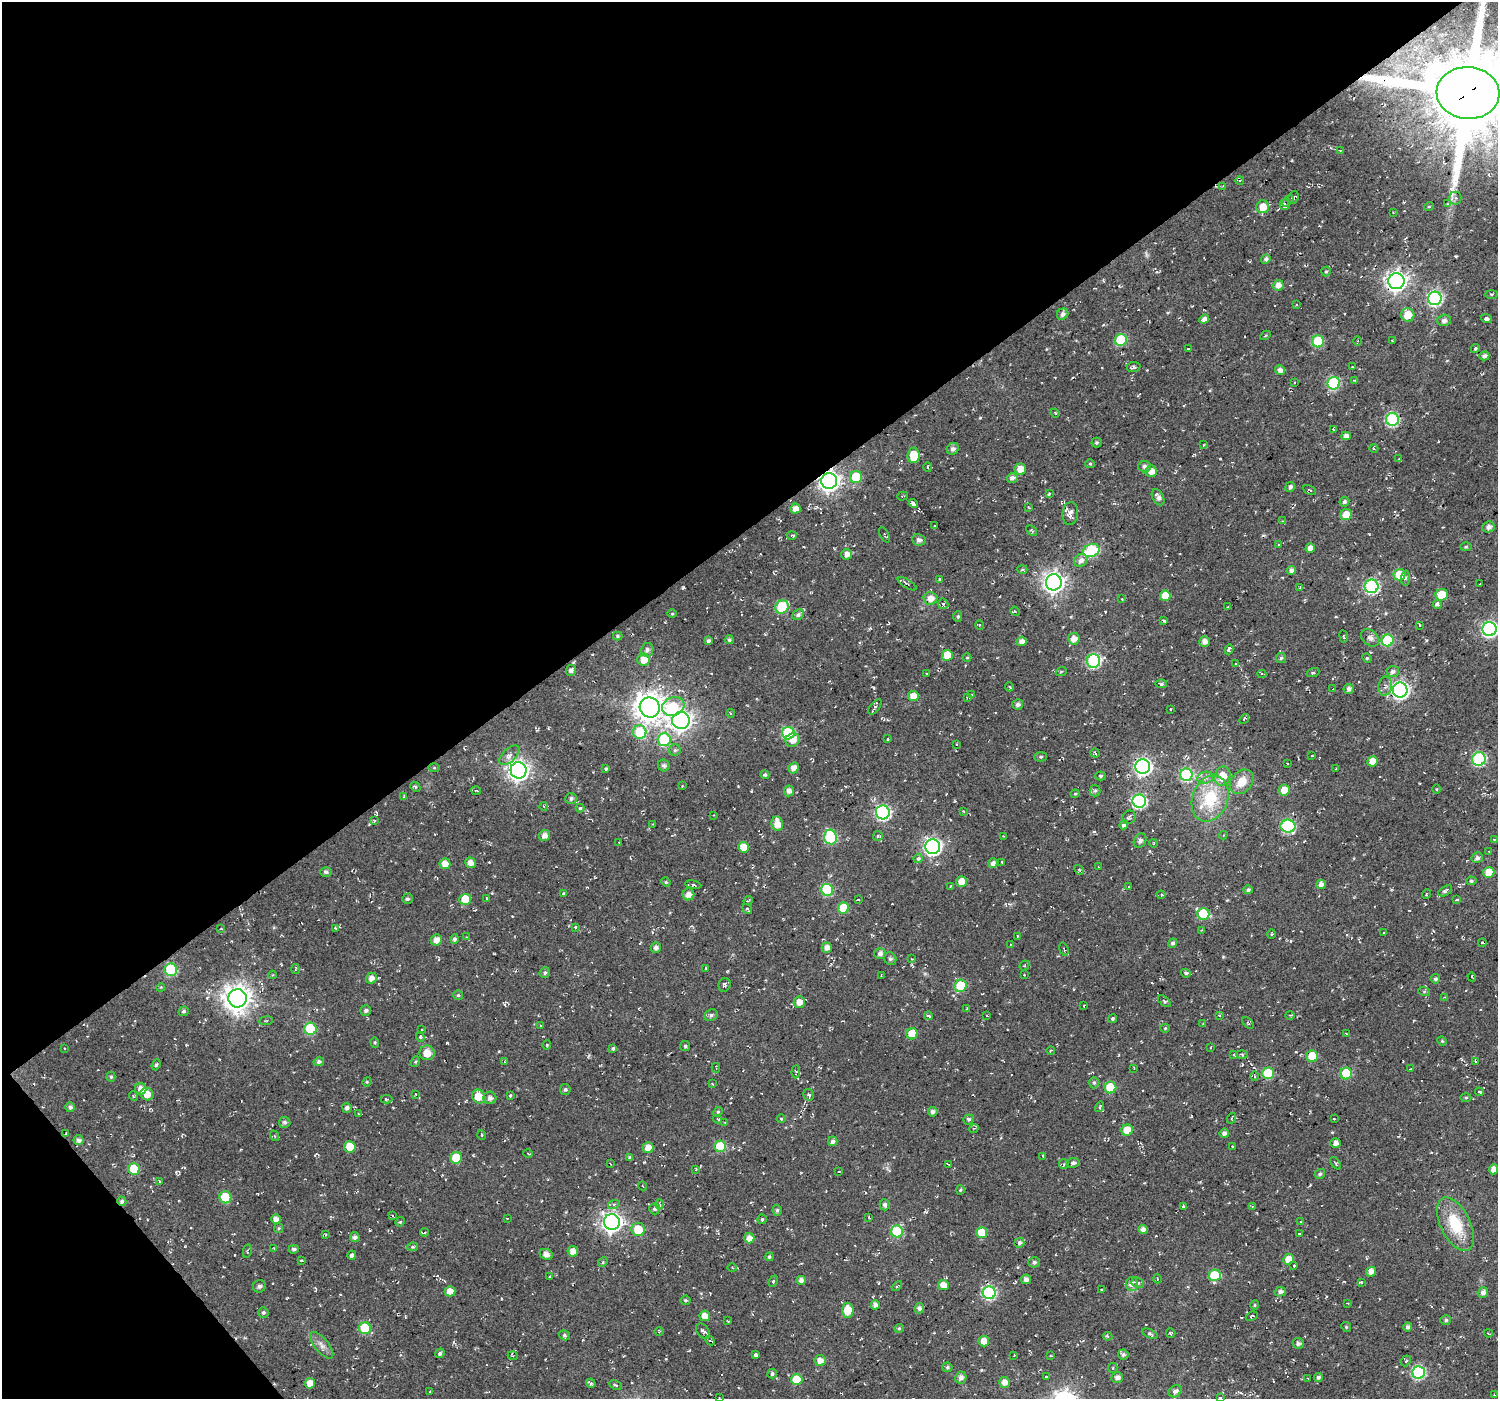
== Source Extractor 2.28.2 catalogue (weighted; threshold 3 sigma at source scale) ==
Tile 5 of 4 x 4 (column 1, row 2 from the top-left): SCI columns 26-1521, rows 3009-4405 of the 6009 x 5953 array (HDU 1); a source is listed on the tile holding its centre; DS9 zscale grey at full resolution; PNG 1500 x 1401 px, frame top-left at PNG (2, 2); each listed source drawn as its Kron ellipse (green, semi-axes under 4 px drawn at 4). Shown black and unused: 40% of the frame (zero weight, under 2 of 3 exposures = <1% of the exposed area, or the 3 px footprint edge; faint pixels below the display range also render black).
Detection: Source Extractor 2.28.2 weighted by HDU 2 'WHT'; one run over the whole footprint, this tile lists its part. Background 0.0558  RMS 0.0079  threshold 0.0357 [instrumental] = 3 sigma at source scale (4.5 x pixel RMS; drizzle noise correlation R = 1.50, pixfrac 1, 0.0396/0.0396 arcsec/px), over >= 5 px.
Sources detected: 533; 20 cosmic-ray / hot-pixel residue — neither listed nor drawn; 5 inside a brighter listed object's ellipse — not listed separately; of the other 508, all 500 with FLUX_AUTO >= 0.501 (the completeness limit of this list) listed and drawn (8 fainter detections not listed), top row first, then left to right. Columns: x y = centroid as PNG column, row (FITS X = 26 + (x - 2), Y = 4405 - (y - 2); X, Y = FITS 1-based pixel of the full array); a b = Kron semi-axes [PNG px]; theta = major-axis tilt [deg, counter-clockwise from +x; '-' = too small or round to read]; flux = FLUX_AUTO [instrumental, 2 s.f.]
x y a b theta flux
1468 93 31 26 -4 11000
1340 150 4 2 - 0.69
1240 180 4 3 - 0.75
1223 186 4 3 - 0.8
1293 197 6 5 - 2.1
1455 198 6 6 - 1.9
1288 201 7 4 43 1.9
1447 204 4 4 - 0.86
1285 205 5 5 - 2
1429 206 5 3 - 0.66
1263 207 6 6 - 9.7
1393 212 2 2 - 0.72
1266 259 5 4 - 2.4
1326 272 5 4 - 1.1
1396 281 8 8 - 420
1278 285 5 5 - 5.6
1491 294 6 3 0 0.83
1435 298 7 7 - 120
1297 304 3 3 - 0.88
1063 314 6 5 - 3
1408 315 7 6 - 14
1204 319 5 4 - 3.4
1486 319 5 4 - 2.6
1444 320 7 5 14 2.6
1266 335 5 3 - 0.79
1121 340 6 6 - 42
1318 341 6 6 - 40
1358 341 5 3 - 0.86
1392 341 3 3 - 0.68
1188 349 3 3 - 1.3
1475 349 5 4 - 1.1
1484 356 5 4 - 3.1
1134 367 7 5 8 1.7
1352 367 3 2 - 0.61
1280 370 5 4 - 3.7
1354 380 4 3 - 0.68
1294 382 3 2 - 0.97
1334 383 6 6 - 70
1055 413 4 2 - 0.76
1392 419 6 6 - 89
1333 429 4 2 - 0.75
1346 436 5 4 - 4.5
1096 443 5 5 - 1.3
1203 445 4 2 - 0.52
1374 448 4 4 - 1
953 449 6 5 - 2.7
913 455 8 6 85 18
1399 459 3 2 - 0.62
1090 464 5 4 - 0.96
928 467 4 3 - 0.82
1145 467 6 5 - 3.5
1020 469 5 5 - 7.5
1151 471 6 5 - 6.1
856 477 6 6 - 24
1012 478 5 5 - 2.9
829 481 8 8 - 440
1290 487 5 4 - 2.7
1310 490 7 3 -27 0.93
1049 494 4 3 - 0.72
903 496 5 2 - 0.72
1158 497 8 5 -61 3.8
1344 502 5 4 - 1.6
913 504 5 3 - 3.5
1028 507 4 2 - 0.57
795 509 5 5 - 5
1070 513 11 8 84 4.4
1346 515 6 5 - 10
1282 521 3 2 - 0.55
935 526 2 2 - 0.79
1488 527 6 5 - 3.4
1032 530 6 4 -42 1.5
792 535 5 3 - 0.89
884 535 8 3 -64 1
919 540 7 5 -11 2.8
1278 545 3 2 - 0.59
1466 547 6 4 2 0.9
1310 548 5 4 - 5
1091 551 8 6 21 48
847 554 5 5 - 4.4
1081 560 7 6 - 3.8
1022 570 5 3 - 1
1291 570 5 4 - 3.2
1399 575 6 5 - 18
1405 578 7 3 86 1.4
939 579 3 3 - 0.67
1054 582 8 8 - 440
907 584 10 3 -31 1.5
1480 584 3 2 - 0.57
1372 586 7 6 - 130
1300 587 3 2 - 0.59
1442 595 6 5 - 17
1165 596 5 5 - 12
930 598 7 6 - 5.8
1122 599 3 3 - 1
943 604 5 5 - 1.4
1437 604 4 4 - 4.1
782 607 7 6 - 42
1227 607 4 3 - 0.67
1015 611 5 4 - 1.2
672 614 4 3 - 0.73
798 615 6 5 - 2.3
958 616 5 4 - 1.2
1164 621 3 3 - 2.3
980 625 5 3 - 0.64
1419 625 3 2 - 0.75
1489 629 7 7 - 180
618 636 5 4 - 1.5
1344 636 6 3 -81 0.78
1370 638 10 7 -41 3.2
1074 639 6 5 - 6
729 640 4 4 - 1.6
1387 640 6 6 - 41
708 641 4 3 - 1.8
1021 641 5 5 - 5.1
1204 641 5 5 - 4.2
1229 649 5 4 - 2.2
647 650 7 6 - 2.6
947 655 5 5 - 15
967 658 4 3 - 0.59
1281 658 5 5 - 1.5
1367 658 5 4 - 0.92
644 660 6 6 - 8
1093 661 7 6 - 99
1235 664 4 2 - 0.55
571 670 6 5 - 3
1393 671 6 5 - 2.5
1061 672 5 3 - 0.8
1313 672 6 3 19 1.2
926 674 3 3 - 1.2
1262 674 4 3 - 1
1161 684 6 4 -6 1.5
1385 686 9 7 80 3.2
1009 687 4 3 - 1.2
1333 689 3 2 - 0.59
1349 689 5 5 - 2.8
1400 690 7 7 - 270
971 695 4 3 - 0.73
913 696 5 5 - 8.8
967 697 3 3 - 0.73
1018 704 5 5 - 2.4
673 706 11 9 22 23
875 707 9 4 53 1.8
650 708 10 10 - 990
1170 709 3 2 - 0.77
730 713 4 3 - 0.74
1244 719 5 3 - 1.1
681 720 9 8 - 460
640 732 7 6 - 33
788 733 6 6 - 64
887 739 3 3 - 1.2
664 740 6 6 - 45
793 740 7 6 - 6.4
956 744 2 2 - 0.71
675 750 6 5 - 1.4
1095 753 5 2 - 1.1
509 755 12 6 44 4.9
1312 756 3 2 - 0.55
1041 757 6 4 2 1.3
1479 759 7 6 - 78
1372 761 5 5 - 9
1287 763 2 2 - 0.7
664 765 6 5 - 2.3
1143 766 7 7 - 230
434 768 6 4 -1 1.1
793 768 5 5 - 5
1336 768 3 2 - 0.65
606 769 4 3 - 1
519 770 8 8 - 430
765 775 5 4 - 1.3
1186 775 6 6 - 67
1101 776 5 4 - 1.4
1223 776 10 7 71 12
1205 778 8 6 15 2.7
1242 782 13 10 48 12
682 786 3 2 - 0.5
415 787 5 4 - 1.2
1436 789 4 3 - 0.61
476 790 5 3 - 0.77
1284 790 5 5 - 9.1
789 791 5 5 - 3.9
1095 791 6 5 - 1.6
1075 794 4 4 - 0.79
404 796 4 2 - 0.66
571 798 6 5 - 2
1210 798 24 17 69 35
1139 801 7 6 - 110
543 806 4 3 - 0.65
580 808 4 4 - 1
963 811 4 4 - 0.71
883 812 7 7 - 140
714 815 3 2 - 0.53
1129 817 7 6 - 1.9
374 821 3 3 - 0.92
653 824 2 2 - 0.52
777 824 7 5 -80 8.4
1124 825 4 4 - 2.4
1288 826 7 6 - 94
544 835 6 5 - 4.2
1223 835 4 4 - 0.73
878 836 5 5 - 1.3
1003 836 3 2 - 0.5
830 837 7 6 - 60
1494 839 3 2 - 0.53
1140 841 7 6 - 2.8
619 843 3 2 - 0.63
1154 843 4 2 - 0.51
743 847 5 5 - 12
933 847 7 7 - 240
1489 851 3 2 - 0.84
1477 858 6 5 - 2.8
918 859 4 4 - 2.7
1002 862 3 2 - 0.91
470 863 5 5 - 4.2
993 863 5 4 - 3.8
445 864 5 5 - 6.8
1098 867 4 2 - 0.51
1079 870 5 4 - 1.1
326 872 5 5 - 2.1
1489 872 5 5 - 17
962 881 5 5 - 7
1471 881 5 4 - 1.5
666 882 5 4 - 0.95
1321 884 5 4 - 4.3
693 885 8 4 -8 1.2
951 886 3 2 - 0.92
1129 887 2 2 - 0.73
827 890 6 6 - 55
1248 890 5 4 - 2
1445 891 7 4 31 1.8
563 893 4 3 - 0.87
688 894 6 5 - 4.5
1426 894 5 3 - 0.68
1161 895 4 4 - 0.94
486 898 3 2 - 0.52
407 899 5 5 - 1.5
465 899 6 5 - 18
748 900 5 2 - 0.93
858 900 3 2 - 0.56
1457 900 4 3 - 1.3
843 908 5 5 - 20
747 909 5 3 - 1
1203 914 6 6 - 31
575 927 4 3 - 0.85
336 928 4 3 - 0.71
221 929 3 2 - 0.55
1201 930 3 2 - 0.55
1384 933 3 2 - 0.84
1271 934 5 3 - 0.76
1017 936 4 2 - 0.52
467 937 4 2 - 0.53
454 939 5 4 - 2.2
436 940 6 5 - 4.8
1173 943 5 4 - 2.1
1482 943 4 3 - 2
1011 944 4 3 - 0.91
656 948 5 5 - 2.5
827 948 5 5 - 4.5
1064 949 7 3 -73 1.3
880 953 5 5 - 3.5
890 959 7 6 - 2
912 959 3 2 - 0.52
1024 965 5 3 - 0.98
705 968 3 2 - 0.52
295 969 5 3 - 0.8
171 970 6 6 - 52
545 973 5 5 - 1.5
1186 973 4 4 - 1.8
272 975 4 3 - 0.65
881 975 3 2 - 0.75
1024 975 3 2 - 0.85
1472 977 4 3 - 0.78
371 978 6 5 - 4.4
1435 979 5 4 - 1.7
725 985 7 6 - 1.8
961 986 6 5 - 33
161 987 4 3 - 0.83
1424 991 6 4 -18 1
458 995 5 5 - 1.2
1445 997 4 2 - 0.73
238 998 9 9 - 850
1164 1001 7 4 -37 1.3
799 1002 6 5 - 6.8
1084 1005 3 2 - 0.67
967 1009 3 2 - 0.61
366 1010 5 5 - 1.9
184 1011 5 4 - 1.8
711 1015 7 5 31 2.1
1219 1015 4 3 - 0.75
1290 1015 5 3 - 0.85
928 1016 4 3 - 0.9
987 1016 4 2 - 0.55
1113 1018 4 4 - 1.3
266 1021 7 3 7 1.1
1248 1023 7 4 -46 1.1
1203 1024 3 3 - 0.68
541 1026 3 2 - 0.6
1165 1028 5 4 - 0.96
310 1029 6 6 - 42
422 1029 2 2 - 0.62
912 1034 5 5 - 19
1346 1034 3 2 - 0.69
420 1037 5 4 - 0.86
1442 1041 5 4 - 0.95
375 1042 5 4 - 1
547 1045 5 3 - 0.64
685 1046 5 5 - 1.5
1211 1047 4 2 - 0.66
65 1048 3 2 - 0.61
613 1048 4 4 - 1.6
1051 1050 4 2 - 0.61
427 1053 7 7 - 8.7
1242 1054 5 3 - 1.1
1234 1055 4 2 - 0.63
1312 1056 5 5 - 21
504 1061 4 2 - 0.6
319 1062 5 4 - 1.9
415 1062 5 4 - 1
1475 1062 4 3 - 0.74
156 1065 6 4 69 1.3
716 1068 5 3 - 1
1134 1068 2 2 - 0.52
1411 1069 3 2 - 0.57
796 1072 6 4 86 1.4
1268 1073 6 6 - 35
1346 1073 6 6 - 31
1255 1076 5 3 - 0.85
111 1077 5 4 - 1.3
367 1082 5 4 - 0.86
1094 1083 6 5 - 1.3
712 1084 3 3 - 0.71
1110 1087 6 6 - 30
141 1089 6 5 - 6.5
565 1089 5 5 - 1.8
1479 1092 4 3 - 1.6
147 1094 7 6 - 8.5
415 1094 3 2 - 0.65
510 1095 4 3 - 0.79
809 1095 6 5 - 1.8
133 1096 5 3 - 1
479 1097 7 6 - 14
490 1098 6 6 - 2.8
1466 1098 5 3 - 0.93
386 1099 6 4 -1 1.3
70 1107 5 5 - 2.4
1100 1107 5 4 - 1.1
347 1108 5 4 - 2.8
718 1112 5 4 - 1.1
933 1112 5 4 - 2.8
359 1114 4 2 - 0.89
1232 1118 5 3 - 0.79
717 1119 4 3 - 0.79
781 1119 4 4 - 0.93
969 1119 5 4 - 1.5
1334 1119 2 2 - 0.65
285 1122 6 5 - 2.1
725 1122 4 3 - 0.62
974 1128 5 3 - 0.79
1127 1130 6 5 - 12
1224 1133 5 4 - 3
65 1134 3 2 - 0.58
482 1135 5 3 - 0.71
275 1136 5 3 - 0.83
79 1140 5 5 - 2.7
833 1141 5 4 - 2.6
1335 1143 5 4 - 3.5
720 1146 6 6 - 34
1232 1146 3 2 - 0.83
350 1147 6 5 - 13
648 1148 5 5 - 7.5
528 1154 4 3 - 0.68
1043 1156 4 3 - 1.3
630 1157 3 3 - 1.6
456 1158 6 5 - 21
1073 1163 6 5 - 2.6
1336 1163 7 3 -51 1.1
611 1164 3 2 - 0.52
948 1164 3 2 - 0.6
1064 1164 5 5 - 1.4
134 1169 6 5 - 23
696 1169 3 3 - 0.54
1493 1169 5 4 - 5.1
839 1171 3 2 - 0.6
1320 1174 5 4 - 1.6
159 1181 4 2 - 0.58
643 1186 4 3 - 0.61
960 1190 4 4 - 0.93
225 1197 6 6 - 28
122 1201 5 4 - 1.9
614 1204 6 4 18 1.3
660 1204 5 3 - 1
885 1205 5 5 - 2.4
1183 1206 3 3 - 0.82
1252 1206 3 2 - 0.54
655 1209 5 5 - 1.9
777 1210 5 4 - 1.5
392 1215 3 2 - 0.79
869 1217 4 2 - 0.77
507 1218 3 2 - 0.65
276 1219 5 5 - 4.4
762 1219 5 5 - 1.1
1301 1221 4 2 - 0.57
400 1222 5 4 - 0.94
612 1222 8 8 - 370
1455 1224 29 15 -63 30
279 1228 5 4 - 1
638 1229 6 6 - 18
1143 1229 4 4 - 4.2
897 1231 6 6 - 48
424 1233 4 3 - 0.86
982 1233 5 5 - 16
1299 1234 3 3 - 1.6
326 1235 4 3 - 0.68
355 1237 5 4 - 2.6
749 1238 5 5 - 5.9
1019 1243 5 5 - 1.7
412 1247 5 4 - 0.92
274 1249 3 2 - 0.55
294 1249 5 4 - 1.7
247 1251 7 2 79 0.81
573 1251 5 5 - 6.2
546 1254 7 5 -24 4.5
352 1255 5 3 - 3.4
769 1257 4 4 - 1.6
1289 1259 5 5 - 9.9
301 1261 4 2 - 0.86
603 1262 5 4 - 1.1
1034 1262 6 5 - 1.9
1294 1266 3 3 - 1.1
732 1268 4 3 - 0.86
1371 1272 5 4 - 4.9
1215 1275 6 5 - 34
550 1277 3 3 - 1.3
1026 1279 5 5 - 3.3
1157 1279 4 2 - 0.65
801 1280 5 4 - 3.5
773 1281 6 4 66 1.2
1361 1282 3 3 - 0.82
1138 1283 6 5 - 1.7
1132 1284 7 6 - 5.2
943 1285 5 5 - 7.1
259 1286 6 6 - 2.8
897 1286 6 3 44 0.96
1102 1290 4 3 - 0.98
450 1291 5 5 - 7.1
1280 1292 6 4 13 2.6
989 1293 6 6 - 100
1483 1293 5 5 - 3.1
685 1300 5 5 - 1.3
1348 1303 3 2 - 0.54
875 1305 4 4 - 3.4
1255 1305 5 4 - 1
919 1308 5 5 - 2.5
848 1310 7 5 -88 14
263 1312 5 5 - 1.6
705 1316 5 5 - 6.7
1252 1316 6 3 29 1.1
1446 1320 5 4 - 1.6
728 1321 4 3 - 0.61
1346 1327 5 4 - 0.97
1408 1327 4 4 - 2.1
365 1328 6 6 - 33
899 1328 5 4 - 1.1
703 1331 9 5 -50 3.4
659 1332 4 3 - 0.66
1171 1333 5 4 - 1.3
1488 1333 4 2 - 1
1150 1334 8 4 -23 1.4
564 1335 6 4 -33 1.5
1108 1336 5 3 - 1.1
710 1341 5 4 - 1.9
984 1341 5 5 - 7.9
1298 1343 5 5 - 2.5
322 1345 16 7 -50 4.5
440 1353 5 4 - 1.9
756 1355 4 3 - 1.6
1014 1355 2 2 - 0.56
1123 1355 5 5 - 2.1
513 1356 5 3 - 0.68
1050 1356 4 2 - 0.63
820 1360 5 5 - 5.5
1406 1361 6 4 49 1.2
947 1367 5 4 - 1.3
1113 1368 5 4 - 1
1418 1372 6 6 - 96
772 1374 5 4 - 1.7
1046 1376 3 2 - 0.6
961 1377 6 5 - 3.6
1318 1377 4 4 - 1.9
1117 1378 5 5 - 3.7
797 1379 6 5 - 20
1308 1379 2 2 - 0.63
1004 1382 5 5 - 5.3
310 1383 5 5 - 6.3
591 1383 5 4 - 2
616 1385 6 4 -25 1.3
1175 1391 7 5 35 2.9
430 1392 3 2 - 0.59
1494 1395 2 2 - 0.68
1220 1397 4 3 - 0.71
719 1398 3 2 - 0.55
Overlapping masked pixels (flux is a lower limit): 3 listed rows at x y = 1468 93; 829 481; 122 1201
Isophote crosses this tile's border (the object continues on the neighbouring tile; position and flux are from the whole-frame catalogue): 2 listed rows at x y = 1468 93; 1489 629